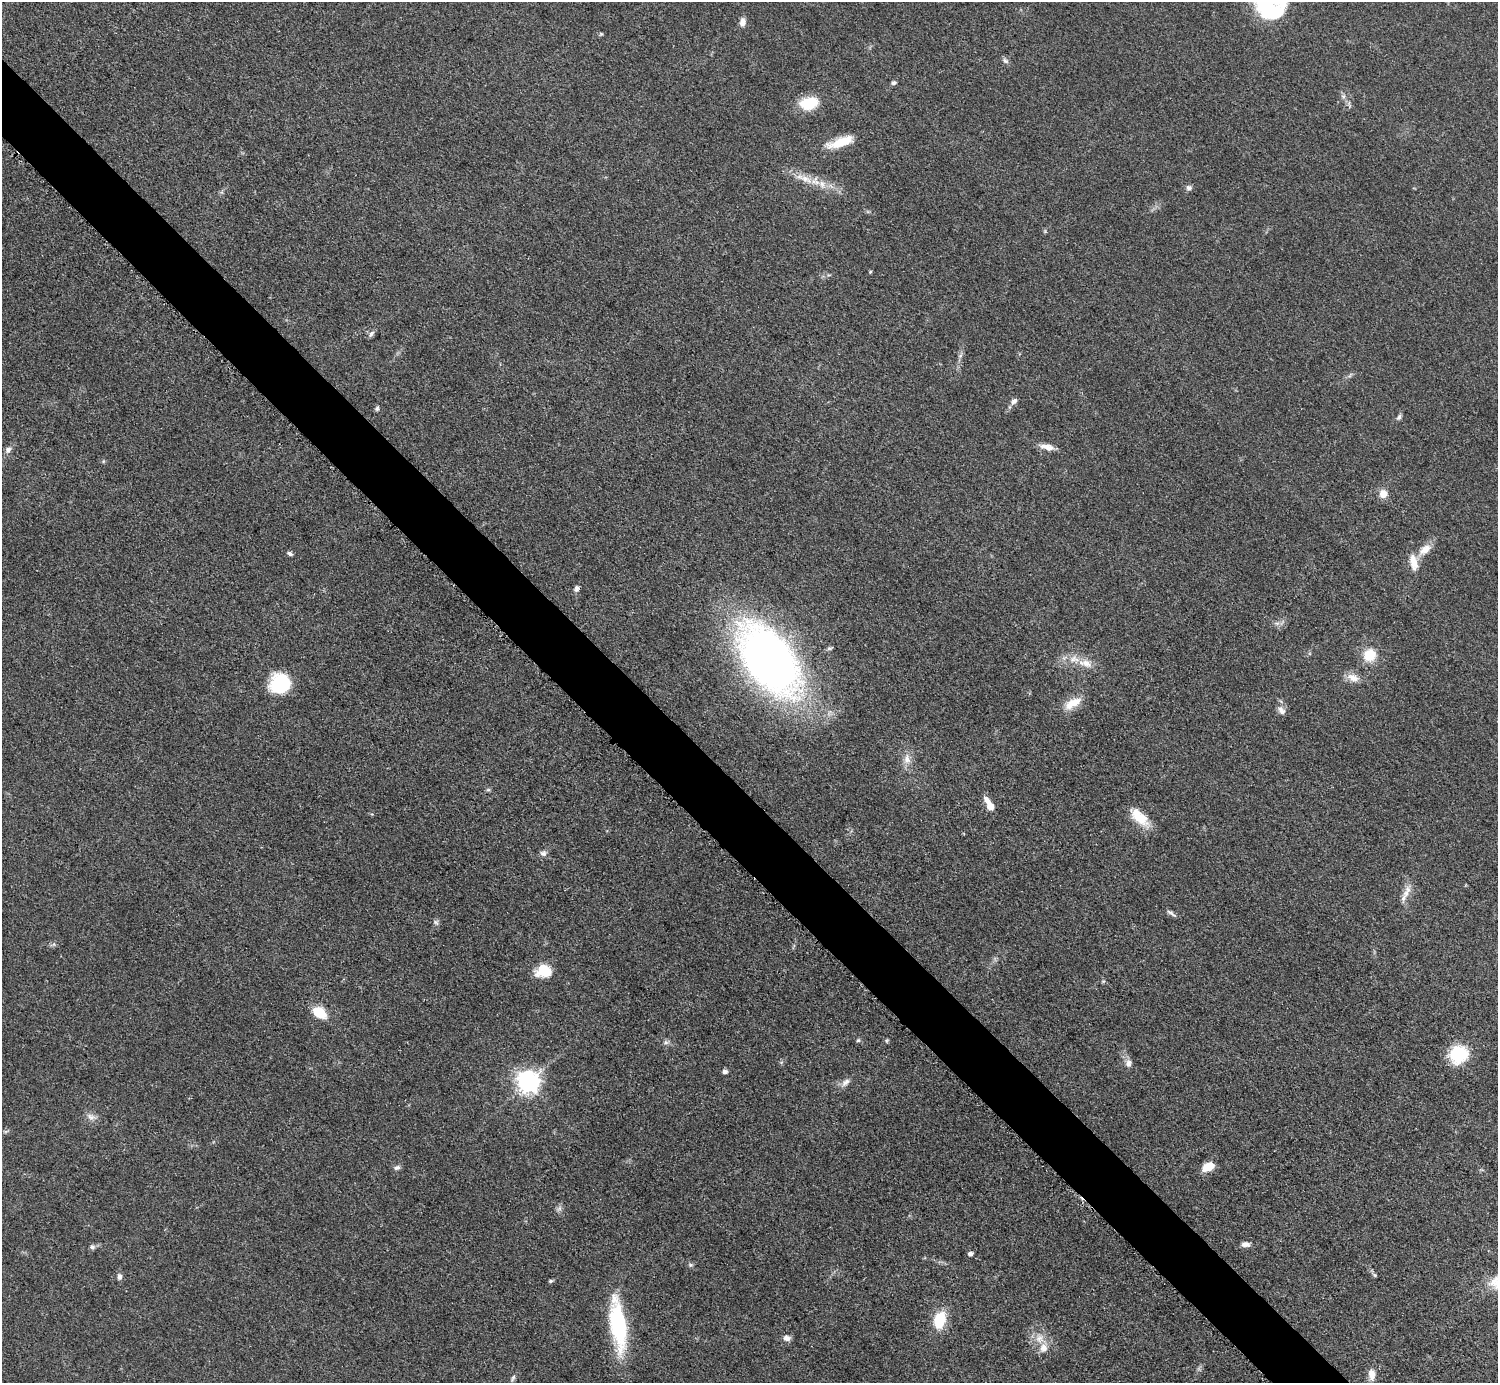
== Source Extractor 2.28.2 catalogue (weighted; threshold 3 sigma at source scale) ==
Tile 11 of 4 x 4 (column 3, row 3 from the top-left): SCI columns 2998-4493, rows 1687-3067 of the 5990 x 5989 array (HDU 1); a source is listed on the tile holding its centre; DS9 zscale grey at full resolution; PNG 1500 x 1385 px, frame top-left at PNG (2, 2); no overlay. Shown black and unused: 5% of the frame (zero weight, under 3 of 5 exposures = <1% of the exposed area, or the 3 px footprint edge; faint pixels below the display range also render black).
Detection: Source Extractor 2.28.2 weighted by HDU 2 'WHT'; one run over the whole footprint, this tile lists its part. Background 0.0499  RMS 0.0053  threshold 0.0237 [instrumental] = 3 sigma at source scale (4.5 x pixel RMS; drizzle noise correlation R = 1.50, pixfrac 1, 0.05/0.05 arcsec/px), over >= 5 px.
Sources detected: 74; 5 inside a brighter listed object's ellipse — not listed separately; the other 69 listed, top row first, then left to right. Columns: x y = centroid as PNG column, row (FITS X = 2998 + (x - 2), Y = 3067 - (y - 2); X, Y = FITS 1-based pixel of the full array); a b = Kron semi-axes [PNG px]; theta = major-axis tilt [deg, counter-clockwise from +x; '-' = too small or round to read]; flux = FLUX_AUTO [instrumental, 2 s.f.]
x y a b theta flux
1269 8 41 28 -52 48
743 22 10 7 85 3.1
601 34 6 5 - 0.69
1005 61 9 5 -44 1.5
894 83 6 5 - 1.3
1343 96 7 5 44 1.3
809 103 21 14 12 15
840 142 34 10 18 12
806 179 24 9 -22 8.5
1189 188 8 7 - 1.6
870 272 5 3 - 0.59
371 334 11 6 54 1.6
960 356 6 5 - 1.1
1014 401 9 7 44 1.9
377 408 6 6 - 1.1
1399 417 9 5 50 1.4
1047 447 19 7 -13 4.6
8 450 8 7 - 2.2
1383 494 9 8 - 6
1425 550 20 10 39 6.8
290 554 7 4 -28 1.3
1413 562 21 9 -79 7
576 589 8 6 63 1.8
1277 623 7 4 18 1.3
1370 655 13 13 - 12
769 660 47 27 -54 580
1085 663 21 11 -13 6.9
1353 678 18 10 -20 5.1
280 684 18 17 - 37
1073 703 23 10 30 9
1281 710 12 8 -54 3
907 759 15 9 -88 4.9
488 790 6 4 1 0.82
990 806 12 7 -59 5.4
1139 817 28 12 -44 12
543 853 9 8 - 2
1406 893 10 9 - 4.1
1171 913 15 4 -36 1.6
436 922 8 6 -54 1.4
54 944 7 4 72 0.88
543 971 18 14 5 12
1103 981 6 5 - 0.71
319 1013 11 8 -33 19
858 1040 5 5 - 0.89
886 1041 6 5 - 0.8
666 1042 8 6 -9 1.5
1458 1054 22 20 41 21
1128 1063 11 8 82 2.7
725 1072 6 5 - 1.5
528 1082 8 8 - 410
846 1082 14 7 39 3.1
91 1117 13 9 -23 3.3
6 1131 7 4 19 0.82
397 1167 9 6 23 1.5
1208 1167 11 7 27 11
559 1208 10 5 57 1.6
1246 1244 11 7 0 2.6
92 1247 7 6 - 1.5
970 1254 5 4 - 2.3
690 1265 7 5 -20 1
1375 1275 7 5 -38 0.87
119 1276 9 7 88 2
551 1281 6 4 19 0.83
940 1320 19 12 74 17
618 1325 58 16 -82 53
787 1338 10 7 -4 2.4
1039 1338 16 12 -85 7.3
1372 1375 15 9 -84 4.6
513 1378 11 5 65 1.5
Isophote crosses this tile's border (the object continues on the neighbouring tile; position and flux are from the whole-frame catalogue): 1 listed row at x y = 1269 8